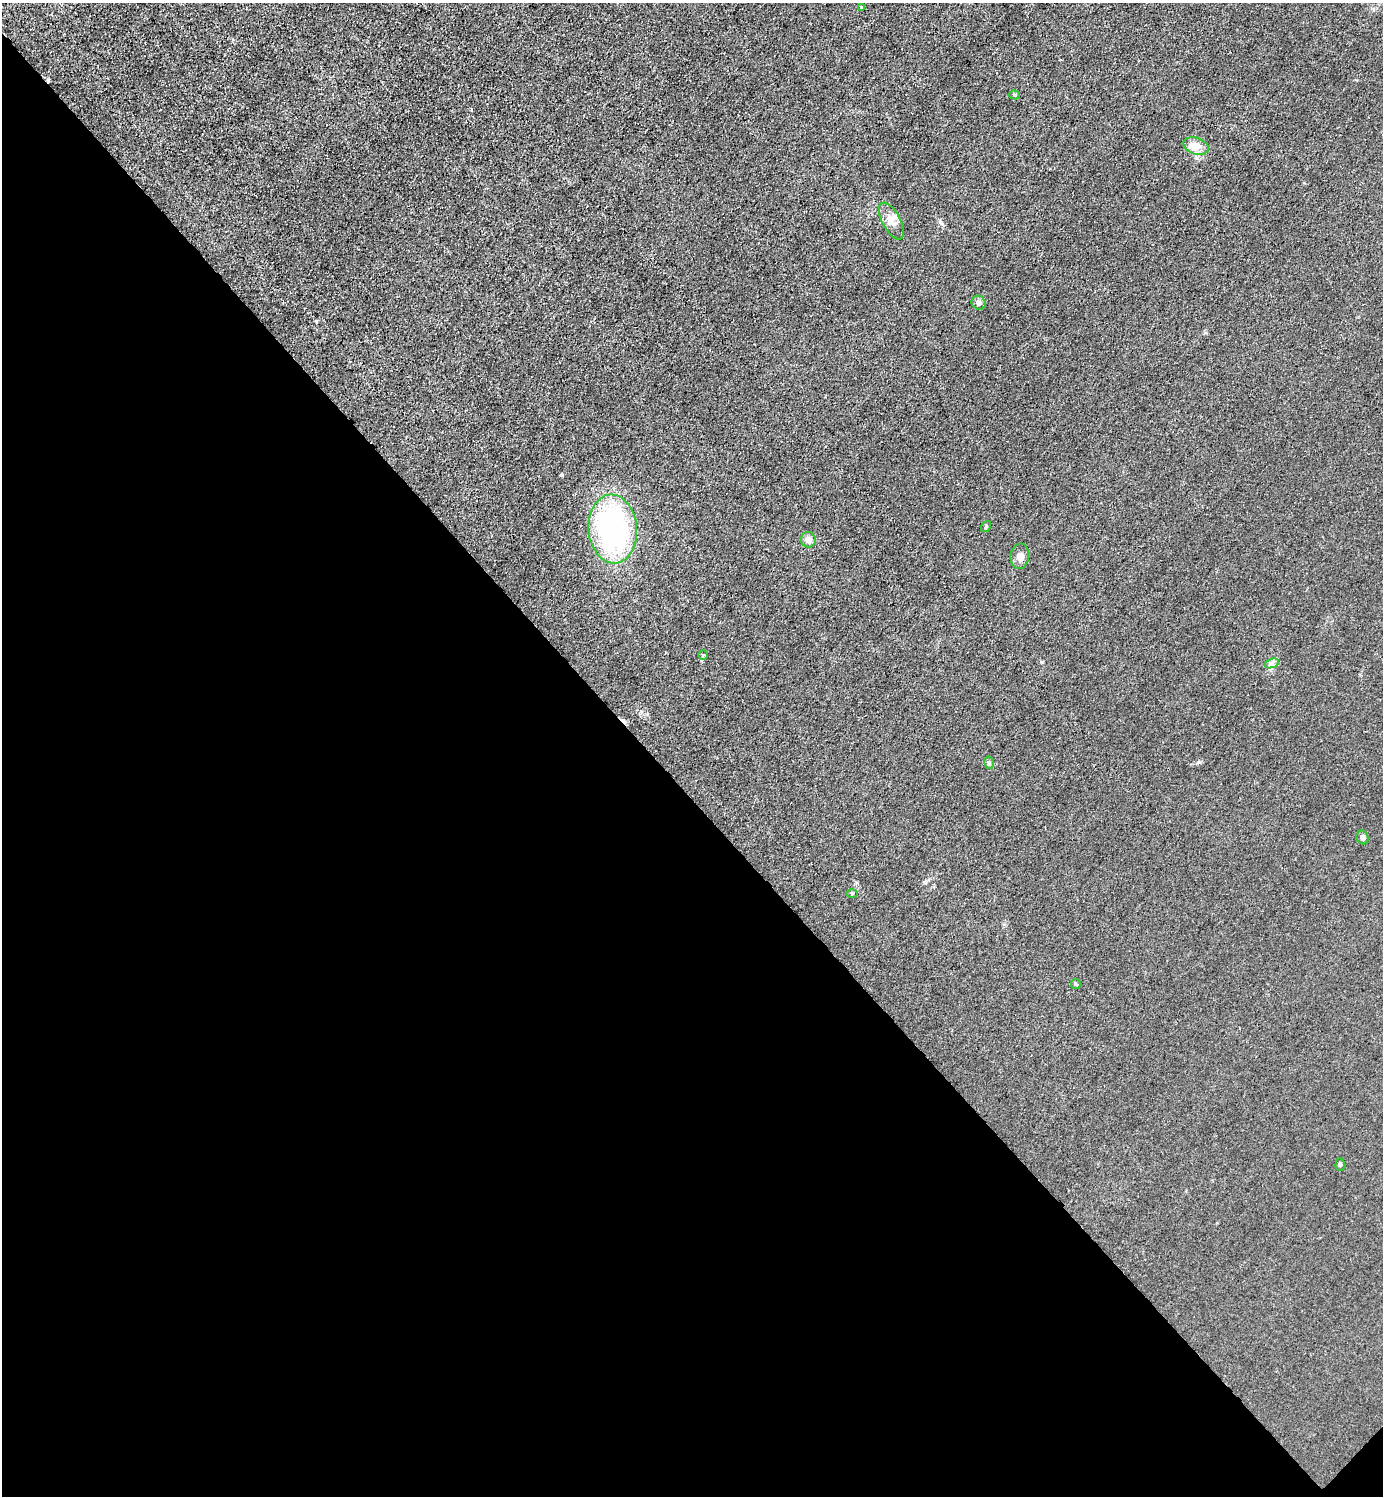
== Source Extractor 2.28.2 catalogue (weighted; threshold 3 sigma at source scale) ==
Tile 14 of 4 x 4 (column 2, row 4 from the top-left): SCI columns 1682-3062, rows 3-1496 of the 5983 x 5983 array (HDU 1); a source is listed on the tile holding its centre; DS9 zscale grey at full resolution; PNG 1385 x 1498 px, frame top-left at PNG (2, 3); each listed source drawn as its Kron ellipse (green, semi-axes under 4 px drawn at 4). Shown black and unused: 47% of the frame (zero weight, under 3 of 4 exposures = <1% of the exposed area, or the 3 px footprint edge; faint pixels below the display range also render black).
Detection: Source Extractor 2.28.2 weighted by HDU 2 'WHT'; one run over the whole footprint, this tile lists its part. Background 0.0215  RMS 0.0062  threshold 0.0278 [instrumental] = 3 sigma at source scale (4.5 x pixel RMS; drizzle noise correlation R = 1.50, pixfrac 1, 0.05/0.05 arcsec/px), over >= 5 px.
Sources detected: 18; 1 cosmic-ray / hot-pixel residue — neither listed nor drawn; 1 inside a brighter listed object's ellipse — not listed separately; the other 16 listed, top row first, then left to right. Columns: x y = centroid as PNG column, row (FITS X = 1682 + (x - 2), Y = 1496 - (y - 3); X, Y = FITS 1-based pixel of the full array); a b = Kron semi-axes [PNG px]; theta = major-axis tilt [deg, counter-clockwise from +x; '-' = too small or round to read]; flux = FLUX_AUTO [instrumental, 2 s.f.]
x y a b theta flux
862 8 4 3 - 1
1015 95 5 4 - 0.96
1196 146 13 8 -18 6.9
891 221 20 9 -61 5.6
979 303 7 6 - 1.6
986 527 6 4 56 0.68
613 529 34 24 -85 130
808 540 8 7 - 3.9
1020 556 13 9 82 3.6
703 655 4 4 - 0.66
1272 663 7 4 19 1.7
989 763 6 4 -78 1
1363 837 7 5 -69 1.8
852 893 6 4 1 0.79
1076 984 5 4 - 0.76
1340 1165 6 4 87 1.1
Unlisted compact peaks at least as high as the median listed source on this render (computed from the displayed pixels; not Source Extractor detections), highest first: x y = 562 475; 1042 662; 925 883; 1199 762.